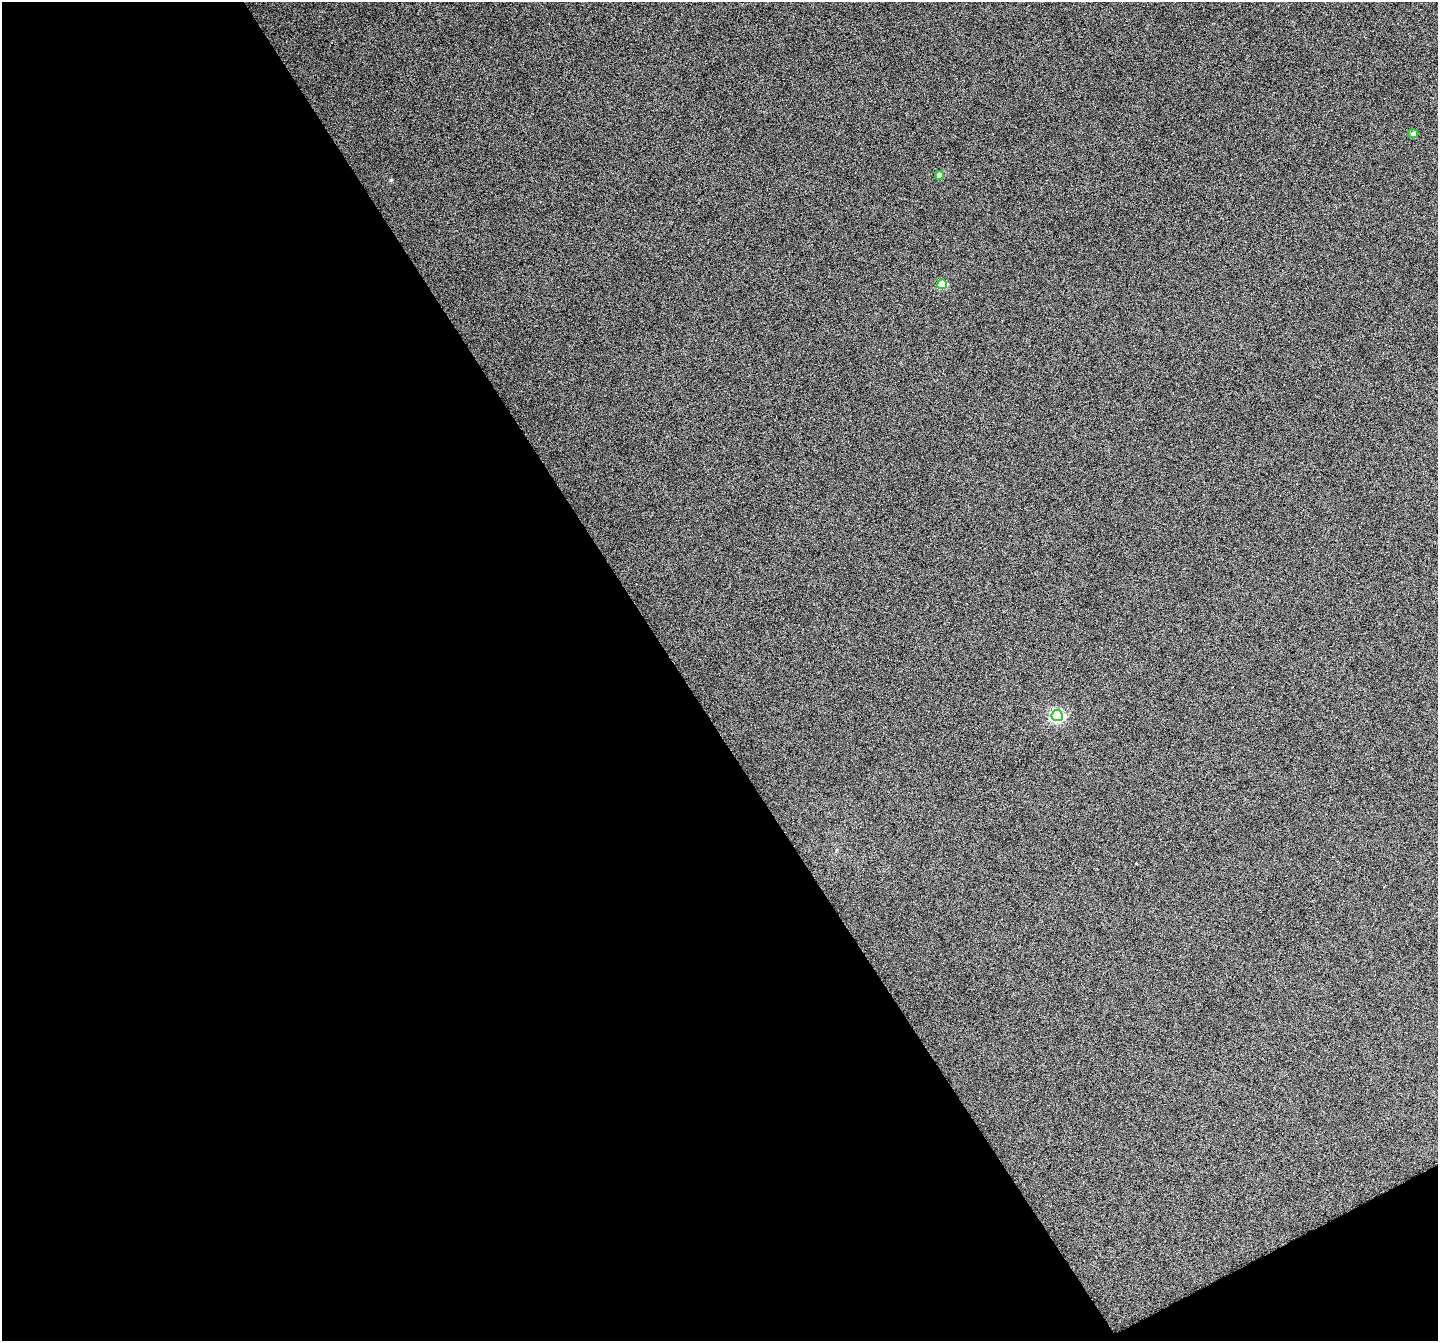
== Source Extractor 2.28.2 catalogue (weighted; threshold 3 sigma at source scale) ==
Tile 3 of 2 x 2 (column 1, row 2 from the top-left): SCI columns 3-1438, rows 127-1465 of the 2922 x 2922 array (HDU 1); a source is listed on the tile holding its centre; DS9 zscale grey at full resolution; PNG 1440 x 1343 px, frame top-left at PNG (2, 2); each listed source drawn as its Kron ellipse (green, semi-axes under 4 px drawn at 4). Shown black and unused: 49% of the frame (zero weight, under 4 of 8 exposures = <1% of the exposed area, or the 3 px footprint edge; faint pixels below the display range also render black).
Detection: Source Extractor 2.28.2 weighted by HDU 2 'WHT'; one run over the whole footprint, this tile lists its part. Background 0.109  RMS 0.31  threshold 1.25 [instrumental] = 3 sigma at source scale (4.09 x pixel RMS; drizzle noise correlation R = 1.36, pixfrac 0.8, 0.05/0.05 arcsec/px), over >= 5 px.
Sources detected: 4; all 4 listed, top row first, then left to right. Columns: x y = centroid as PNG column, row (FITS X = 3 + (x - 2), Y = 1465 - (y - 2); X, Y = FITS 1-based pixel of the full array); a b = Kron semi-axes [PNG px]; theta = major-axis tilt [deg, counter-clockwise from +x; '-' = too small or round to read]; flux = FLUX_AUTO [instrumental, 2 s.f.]
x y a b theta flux
1413 134 5 4 - 86
940 175 4 4 - 280
942 284 5 5 - 1400
1057 716 5 5 - 4700